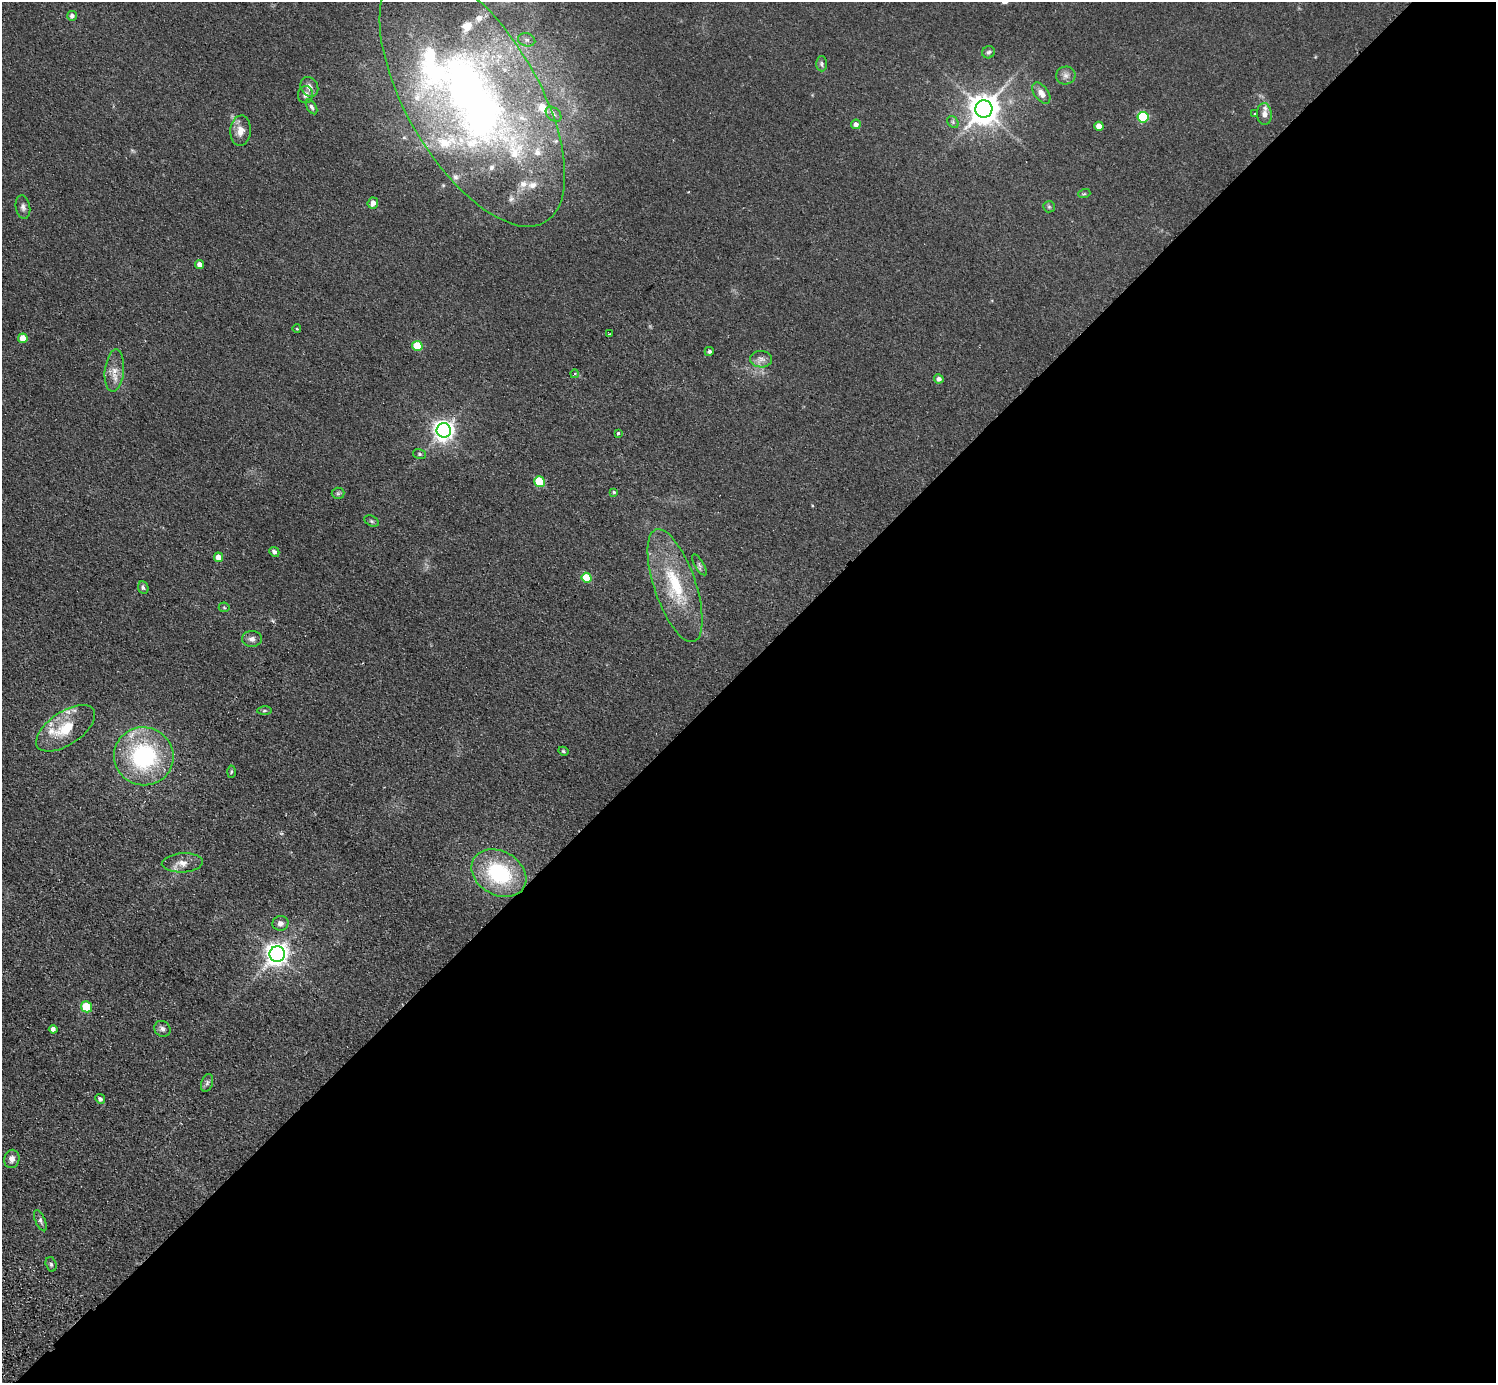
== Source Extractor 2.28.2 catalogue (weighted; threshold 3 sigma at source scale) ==
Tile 12 of 4 x 4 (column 4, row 3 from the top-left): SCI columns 4524-6017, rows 1724-3104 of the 6059 x 6067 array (HDU 1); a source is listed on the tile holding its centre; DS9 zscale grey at full resolution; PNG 1498 x 1385 px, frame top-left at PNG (2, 2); each listed source drawn as its Kron ellipse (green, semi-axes under 4 px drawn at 4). Shown black and unused: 52% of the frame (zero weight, under 2 of 3 exposures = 3% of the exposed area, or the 3 px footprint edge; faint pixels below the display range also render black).
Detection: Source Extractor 2.28.2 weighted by HDU 2 'WHT'; one run over the whole footprint, this tile lists its part. Background 0.0635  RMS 0.009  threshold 0.0404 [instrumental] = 3 sigma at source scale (4.5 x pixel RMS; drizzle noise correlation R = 1.50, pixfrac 1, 0.05/0.05 arcsec/px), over >= 5 px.
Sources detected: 85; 20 inside a brighter listed object's ellipse — not listed separately; the other 65 listed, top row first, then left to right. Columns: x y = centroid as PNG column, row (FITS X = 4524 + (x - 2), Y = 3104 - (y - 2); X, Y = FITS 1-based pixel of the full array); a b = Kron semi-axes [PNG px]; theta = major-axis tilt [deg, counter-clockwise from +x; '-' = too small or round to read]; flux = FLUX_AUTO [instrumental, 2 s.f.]
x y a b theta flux
72 16 5 4 - 3.1
527 40 9 6 -15 3.3
988 52 6 6 - 1.9
822 64 7 5 -90 2
1066 75 10 9 - 4.1
309 87 10 8 -61 5.1
1041 93 12 7 -54 7
305 95 8 7 - 4.2
472 97 144 66 -60 570
312 107 8 4 -58 2
984 109 9 8 - 1500
1255 113 3 3 - 0.92
554 114 9 6 -42 2.8
1264 114 11 7 -87 4.8
1143 117 5 5 - 66
953 122 6 5 - 1.7
856 124 5 4 - 3.5
1099 126 4 4 - 7.9
240 131 15 10 85 8.3
1084 194 6 4 18 1.1
373 203 5 5 - 5.9
23 207 12 7 -79 3.4
1049 207 6 5 - 1.4
200 264 4 4 - 4.8
297 329 4 3 - 0.76
610 334 3 2 - 1.1
23 338 5 5 - 12
417 346 5 5 - 31
709 351 4 4 - 2
761 359 11 8 -2 4.7
114 371 21 9 84 9.3
574 374 4 3 - 0.88
939 379 5 4 - 3.9
444 430 7 7 - 550
618 433 3 3 - 2
419 454 6 5 - 1.4
539 482 5 5 - 43
614 492 3 3 - 1.1
338 493 6 5 - 1.5
371 521 8 5 -27 1.5
274 552 5 4 - 3
218 557 5 4 - 7.7
699 565 12 4 -59 2.3
586 578 5 5 - 24
675 585 59 20 -71 58
143 588 6 5 - 2
224 607 5 5 - 1.1
252 639 10 8 3 3.8
264 711 7 4 1 1.3
66 728 34 16 34 30
563 751 5 4 - 1.5
144 756 30 29 - 100
231 772 6 3 88 1
182 863 20 9 3 7.9
499 873 29 22 -30 70
280 923 8 7 - 4
277 954 8 7 - 700
86 1007 5 5 - 35
53 1029 4 4 - 3.3
162 1029 8 7 - 2.9
207 1083 9 5 70 2.1
100 1099 5 4 - 2.6
12 1159 9 7 77 4.1
40 1221 11 5 -67 2.3
51 1264 7 5 -72 1.8